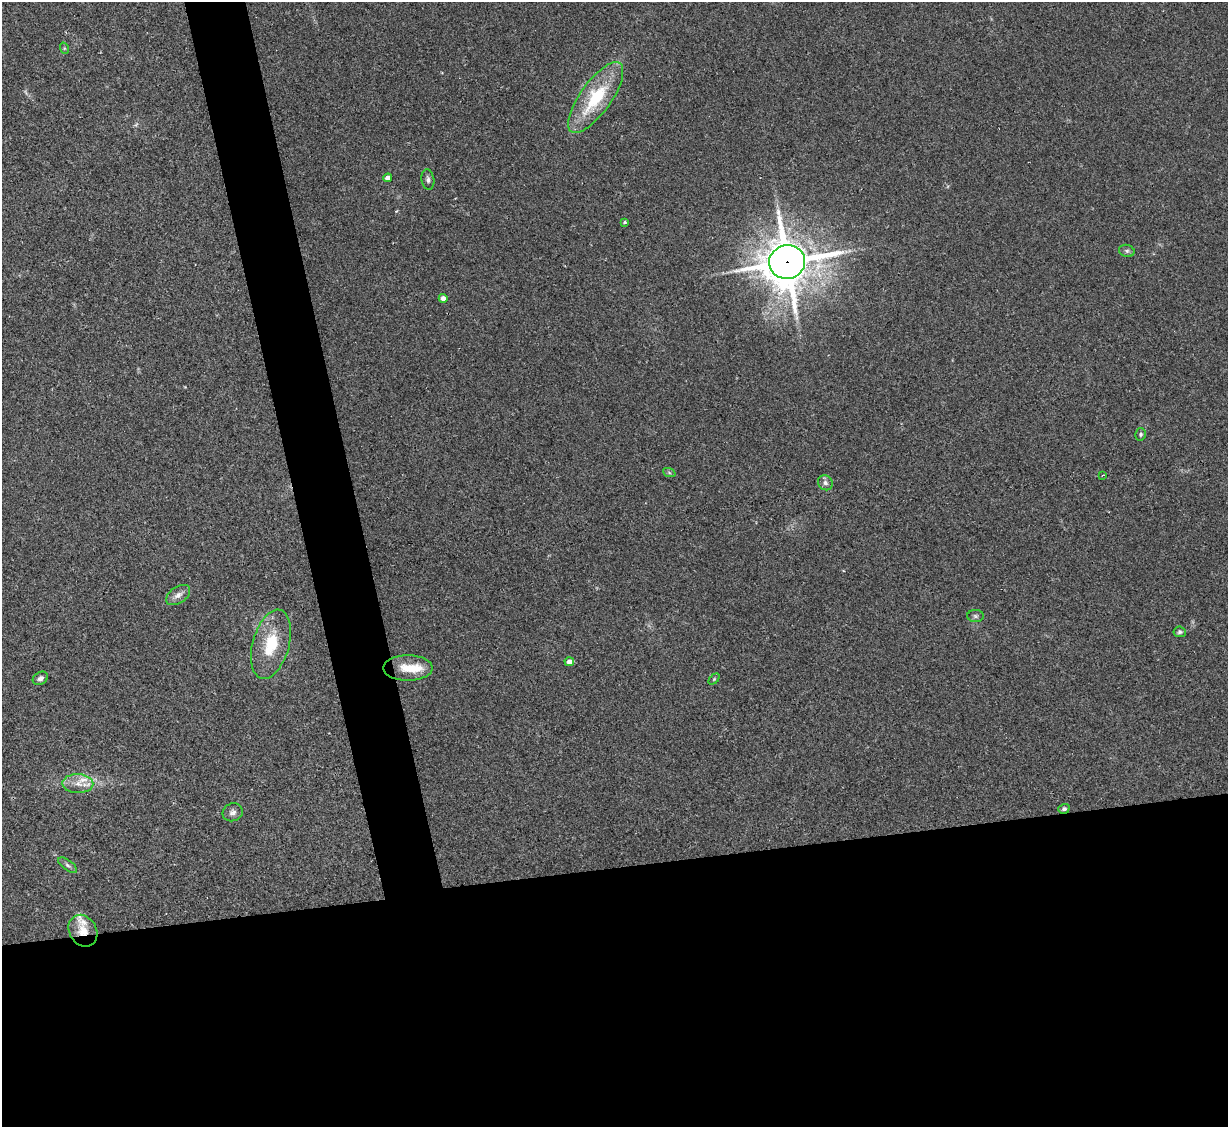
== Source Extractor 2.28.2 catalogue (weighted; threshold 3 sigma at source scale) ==
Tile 15 of 4 x 4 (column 3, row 4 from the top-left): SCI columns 2456-3681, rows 252-1376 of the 4908 x 4890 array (HDU 1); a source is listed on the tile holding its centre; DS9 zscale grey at full resolution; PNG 1230 x 1129 px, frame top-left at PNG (2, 2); each listed source drawn as its Kron ellipse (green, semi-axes under 4 px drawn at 4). Shown black and unused: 27% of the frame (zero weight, under 2 of 3 exposures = <1% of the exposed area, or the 3 px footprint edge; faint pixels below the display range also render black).
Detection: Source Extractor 2.28.2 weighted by HDU 2 'WHT'; one run over the whole footprint, this tile lists its part. Background 0.0692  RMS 0.0091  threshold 0.0411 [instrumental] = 3 sigma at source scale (4.5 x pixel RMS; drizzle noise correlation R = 1.50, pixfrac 1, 0.05/0.05 arcsec/px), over >= 5 px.
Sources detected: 27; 2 inside a brighter listed object's ellipse — not listed separately; the other 25 listed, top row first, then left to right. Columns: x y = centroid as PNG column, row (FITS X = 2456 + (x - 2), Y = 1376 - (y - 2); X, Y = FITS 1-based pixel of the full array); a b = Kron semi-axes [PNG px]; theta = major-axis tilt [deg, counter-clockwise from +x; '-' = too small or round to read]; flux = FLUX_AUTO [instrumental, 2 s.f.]
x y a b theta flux
64 48 6 3 -72 1.1
596 98 42 15 54 56
388 178 4 4 - 6.3
428 180 10 6 -80 2.9
625 222 4 3 - 1.2
1127 251 8 6 -14 2.2
787 262 18 17 - 3300
443 298 4 4 - 4.4
1141 434 6 5 - 1.6
669 472 6 4 -20 1.3
1103 475 4 2 - 0.7
825 483 8 7 - 3.6
178 595 13 8 34 5.7
975 616 8 6 -2 2.2
1180 632 6 5 - 2.1
271 644 35 18 74 37
569 662 4 4 - 6.5
408 668 24 12 0 20
40 678 8 6 31 3.5
714 679 6 4 46 1.2
78 784 15 9 0 10
1064 809 5 5 - 2
233 812 10 9 - 4
68 865 11 5 -37 2.5
83 931 17 13 -59 13
Overlapping masked pixels (flux is a lower limit): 2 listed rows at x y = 787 262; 83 931